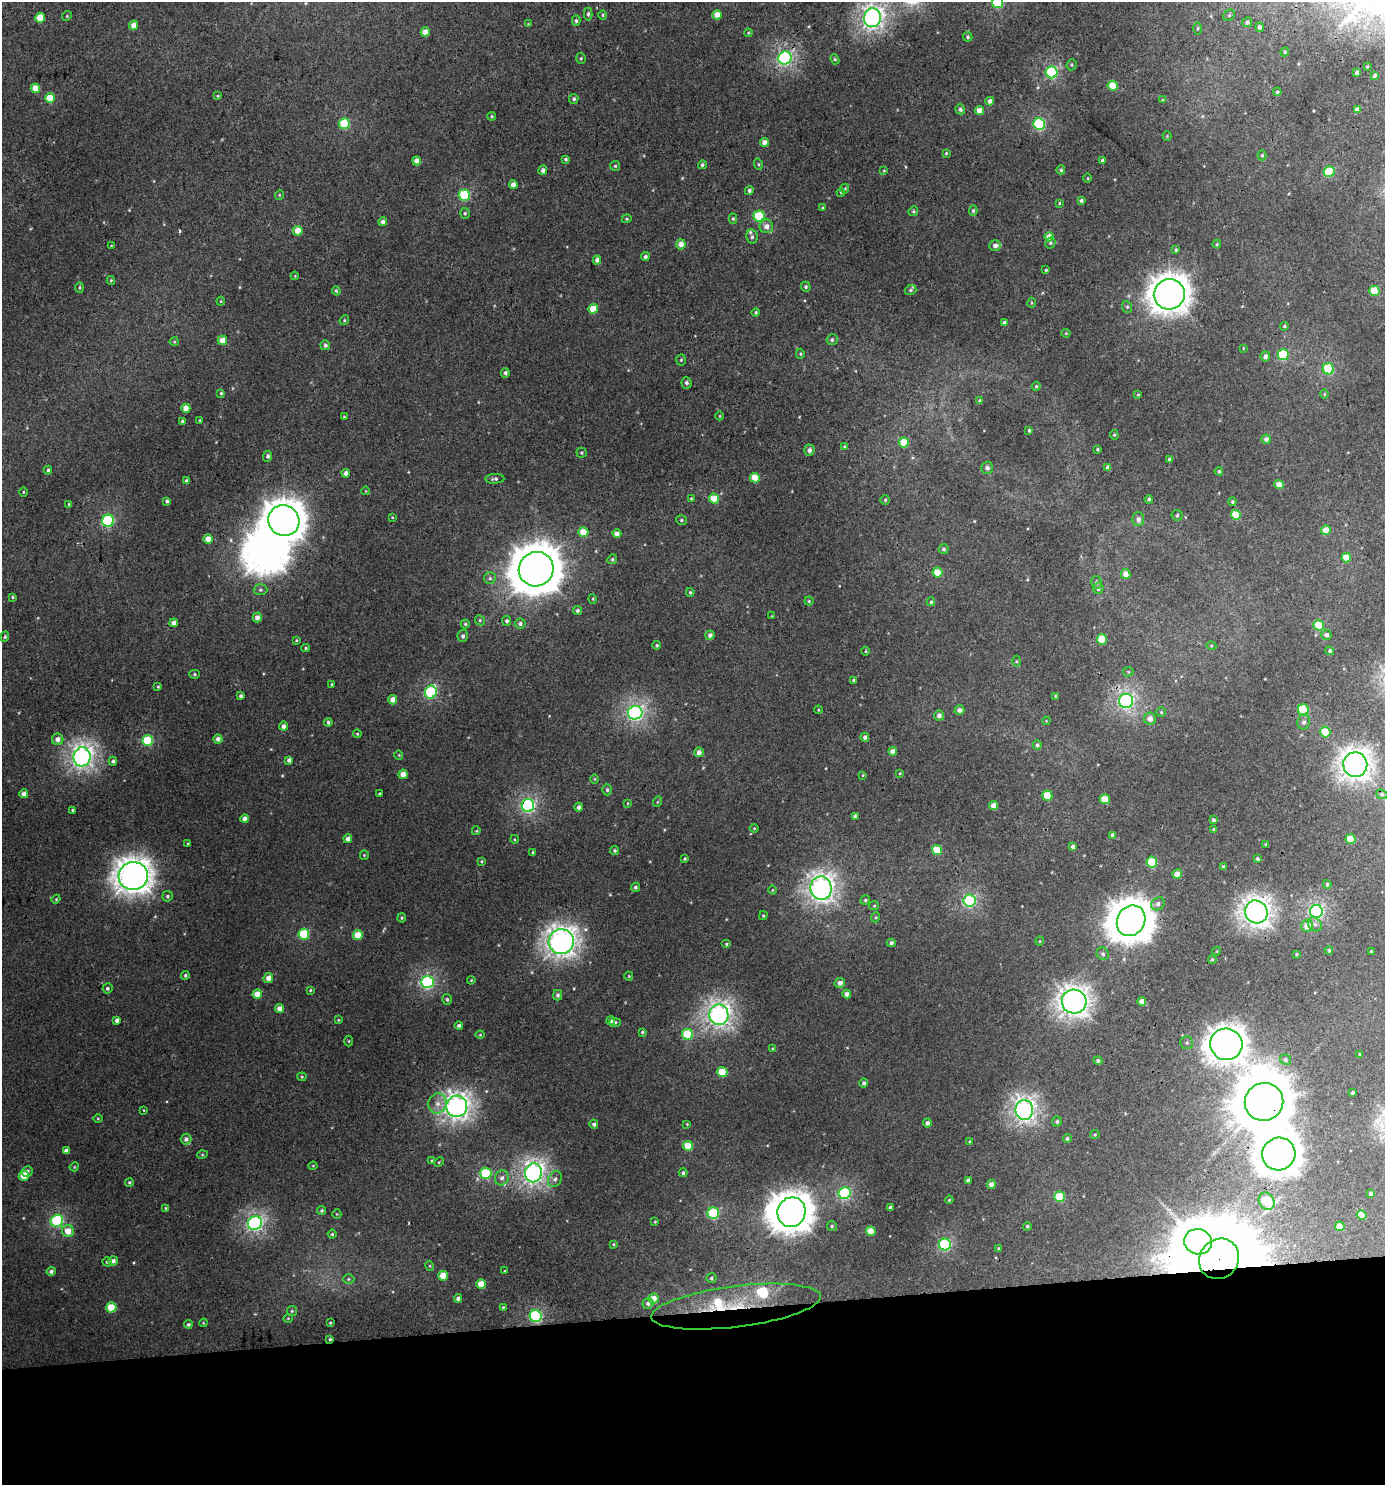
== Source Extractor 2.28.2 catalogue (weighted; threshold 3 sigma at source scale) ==
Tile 8 of 3 x 3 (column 2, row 3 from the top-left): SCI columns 1389-2771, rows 5-1487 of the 4199 x 4457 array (HDU 1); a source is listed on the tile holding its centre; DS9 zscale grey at full resolution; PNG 1387 x 1487 px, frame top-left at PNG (2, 2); each listed source drawn as its Kron ellipse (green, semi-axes under 4 px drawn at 4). Shown black and unused: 12% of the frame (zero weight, under 3 of 4 exposures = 1% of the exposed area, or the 3 px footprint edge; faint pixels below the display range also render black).
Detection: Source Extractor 2.28.2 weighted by HDU 2 'WHT'; one run over the whole footprint, this tile lists its part. Background 0.00555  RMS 0.0031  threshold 0.0141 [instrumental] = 3 sigma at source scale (4.5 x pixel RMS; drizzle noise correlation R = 1.50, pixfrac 1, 0.0396/0.0396 arcsec/px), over >= 5 px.
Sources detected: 432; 2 too faint to see at this stretch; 4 inside a brighter object's white glare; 1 cosmic-ray / hot-pixel residue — neither listed nor drawn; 7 inside a brighter listed object's ellipse — not listed separately; the other 418 listed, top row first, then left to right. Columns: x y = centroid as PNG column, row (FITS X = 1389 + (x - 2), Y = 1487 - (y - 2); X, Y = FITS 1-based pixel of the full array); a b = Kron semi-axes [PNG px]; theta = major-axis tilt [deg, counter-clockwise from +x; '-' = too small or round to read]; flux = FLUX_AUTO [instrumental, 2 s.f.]
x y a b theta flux
998 2 5 5 - 24
588 14 6 4 89 0.59
603 15 5 4 - 0.39
717 15 4 4 - 3.8
1229 15 6 5 - 0.48
67 16 5 4 - 0.38
40 18 5 4 - 6.2
873 18 9 8 - 140
576 21 5 4 - 0.62
1247 22 5 4 - 0.99
528 24 4 3 - 0.29
133 25 5 4 - 2.8
1259 27 5 4 - 1.1
1198 28 6 3 89 0.38
425 32 4 4 - 3.7
748 33 4 4 - 0.33
968 37 5 4 - 0.51
1285 52 4 4 - 0.4
581 58 5 4 - 0.43
785 58 7 6 - 74
835 59 5 4 - 0.46
1072 65 6 5 - 0.46
1367 67 3 2 - 0.27
1052 72 6 6 - 42
1357 73 4 4 - 1.3
1374 76 4 3 - 0.72
1113 86 5 5 - 8.3
35 88 4 4 - 4.3
1277 92 4 3 - 0.58
218 96 4 3 - 0.27
50 98 5 5 - 6.8
574 99 5 4 - 0.67
1163 100 4 3 - 0.32
990 101 4 4 - 1.5
960 109 5 4 - 0.88
1357 109 4 4 - 1.3
979 111 4 4 - 3.2
492 116 4 4 - 0.42
344 124 5 5 - 16
1039 124 6 5 - 33
1167 136 4 4 - 0.31
765 142 4 4 - 2.9
946 153 3 3 - 0.36
1262 155 5 4 - 0.44
566 159 4 4 - 0.49
1102 160 3 3 - 0.66
416 161 4 4 - 2.2
758 164 6 4 -74 0.42
702 165 5 4 - 0.54
615 166 5 5 - 0.45
543 170 5 4 - 1.2
1061 170 4 4 - 0.51
884 171 4 3 - 0.33
1329 172 5 5 - 18
1088 178 5 3 - 0.31
513 185 4 4 - 2.1
845 189 5 4 - 0.37
749 190 4 4 - 0.75
841 192 4 3 - 0.36
279 195 5 3 - 0.27
464 195 5 5 - 21
1081 200 4 4 - 0.64
1059 203 4 3 - 0.32
822 208 4 3 - 0.32
913 211 5 4 - 0.41
973 211 5 4 - 0.59
465 213 5 4 - 0.48
759 216 5 5 - 20
627 219 5 4 - 0.39
733 219 5 4 - 0.45
383 222 4 4 - 1.2
766 226 7 6 - 2.1
298 231 5 4 - 5.3
752 237 7 5 -78 0.84
1049 237 4 4 - 3.4
1050 243 5 5 - 0.54
681 244 5 4 - 2.9
1217 244 4 4 - 0.38
111 246 4 3 - 0.26
995 246 6 5 - 1.7
1176 250 4 3 - 0.43
645 257 4 4 - 0.72
597 260 4 4 - 1.4
1046 270 4 3 - 0.39
295 276 4 3 - 0.27
111 280 4 4 - 0.32
80 287 5 4 - 0.41
806 287 5 5 - 0.58
910 290 6 5 - 0.62
336 291 5 3 - 0.42
1374 291 5 5 - 9.5
1169 294 15 15 - 450
221 301 4 4 - 0.33
1031 303 5 3 - 0.3
1127 307 6 5 - 0.58
593 309 5 4 - 6
756 312 4 4 - 0.46
344 320 5 4 - 0.42
1004 323 4 4 - 1.2
1284 326 4 3 - 0.4
1066 333 4 4 - 0.3
222 340 4 4 - 3.7
832 340 5 5 - 0.69
174 342 4 4 - 0.39
325 345 5 4 - 0.83
1243 348 3 2 - 0.23
800 354 5 4 - 0.47
1283 355 5 5 - 22
1265 356 5 4 - 1.4
681 360 5 4 - 0.46
1328 369 5 5 - 22
505 373 5 4 - 0.8
687 383 6 5 - 0.85
1036 386 4 4 - 0.43
221 393 4 3 - 0.45
1324 394 5 3 - 0.26
1138 395 4 3 - 0.31
980 401 4 3 - 1
186 408 4 4 - 3.6
720 416 4 3 - 0.25
344 417 4 4 - 0.34
200 420 4 4 - 0.31
182 421 4 3 - 0.44
1029 430 3 3 - 0.54
1114 435 5 4 - 0.42
1266 439 4 4 - 1.3
904 443 5 5 - 6.9
844 446 4 3 - 0.32
1097 449 3 3 - 0.4
809 450 5 5 - 1.3
581 453 5 5 - 0.43
268 456 5 4 - 0.83
1169 459 3 3 - 0.49
1108 467 4 4 - 1.3
987 468 6 6 - 1.2
48 470 4 4 - 0.56
1219 471 4 4 - 0.51
346 473 4 4 - 1.7
755 478 5 5 - 6.1
495 479 9 5 3 0.83
186 481 4 4 - 0.81
1279 484 4 4 - 4.2
366 491 4 3 - 0.22
23 492 4 3 - 0.31
714 498 5 5 - 6.5
691 499 4 3 - 0.32
1149 499 4 4 - 0.64
885 500 5 5 - 0.42
167 501 4 3 - 0.66
1232 502 4 4 - 0.51
69 504 4 4 - 0.34
1177 515 5 5 - 0.77
1236 515 5 5 - 8.5
392 517 4 3 - 0.25
1138 519 7 6 - 1.5
681 520 5 4 - 0.56
108 521 6 6 - 34
284 521 16 15 - 590
1326 530 5 5 - 4.3
583 532 5 5 - 6.8
617 533 4 4 - 1.9
208 539 4 4 - 3.4
944 549 5 5 - 0.68
1346 557 5 5 - 5.3
612 559 5 4 - 0.47
536 569 18 17 - 1200
938 572 5 5 - 6.6
1126 574 5 4 - 3.1
490 578 6 6 - 0.8
1097 582 6 5 - 0.79
1098 588 6 5 - 1
260 590 7 5 -1 0.72
690 592 4 4 - 0.46
13 597 3 3 - 0.35
593 599 5 3 - 0.28
809 601 4 4 - 0.38
931 602 4 4 - 0.49
577 611 4 4 - 0.72
772 616 3 2 - 0.19
257 617 5 4 - 1.9
480 620 5 4 - 0.51
507 621 5 4 - 0.84
174 623 4 4 - 2.3
465 624 4 4 - 0.41
520 624 5 5 - 0.98
1319 625 5 5 - 8.9
710 635 4 4 - 1.3
1326 635 5 5 - 1.2
463 636 6 5 - 0.82
5 637 5 4 - 0.46
1102 639 5 5 - 11
296 640 3 3 - 0.34
657 645 4 4 - 0.48
1211 646 5 4 - 0.37
306 648 4 3 - 0.44
866 651 4 3 - 0.32
1330 651 4 4 - 0.62
1017 661 5 3 - 0.36
1128 672 5 5 - 0.39
195 674 5 4 - 0.49
854 680 4 4 - 0.67
332 684 4 3 - 0.33
158 687 3 3 - 0.37
431 692 6 5 - 35
241 696 4 3 - 0.68
1056 696 4 3 - 0.88
392 700 5 4 - 2.5
1126 701 7 7 - 79
818 710 4 3 - 0.26
959 710 5 4 - 1.5
1303 710 5 5 - 22
1161 712 5 4 - 0.42
635 713 7 6 - 86
939 715 5 5 - 1.5
1150 719 6 6 - 2.4
1046 721 4 3 - 0.26
328 722 4 3 - 0.67
1304 722 7 6 - 1.1
283 726 4 4 - 1.4
1325 732 5 5 - 8.3
357 734 4 4 - 0.37
865 737 4 4 - 1.1
58 739 6 5 - 2.2
218 739 4 4 - 1.4
148 741 5 5 - 21
1037 745 4 4 - 0.74
893 751 4 4 - 2.1
699 752 5 4 - 1.8
399 755 4 4 - 0.3
82 757 9 8 - 150
289 760 4 4 - 1.2
113 761 4 4 - 0.66
1355 765 12 12 - 250
900 773 4 4 - 0.29
403 774 4 4 - 3.1
863 775 4 3 - 0.28
595 779 4 3 - 0.24
607 790 6 4 -89 0.6
24 794 4 4 - 1.8
379 794 3 3 - 0.39
1382 794 6 4 -22 0.47
1047 796 5 5 - 9.2
1105 799 5 5 - 7.6
657 802 5 3 - 0.31
628 803 4 2 - 0.24
528 805 6 6 - 61
994 805 4 4 - 3.2
579 807 4 4 - 1.1
73 810 3 3 - 0.43
855 816 4 4 - 1
245 818 4 4 - 1.8
1213 820 4 3 - 0.85
754 828 4 4 - 0.32
1214 829 3 3 - 0.44
476 831 4 3 - 0.29
1113 835 4 4 - 1.3
348 839 4 4 - 1.8
514 839 4 3 - 0.29
1350 839 5 5 - 8.5
188 844 3 2 - 0.33
1266 844 3 2 - 0.25
1073 846 4 4 - 1.3
615 850 4 4 - 0.51
937 850 5 5 - 8.2
533 852 3 3 - 0.44
364 855 4 4 - 0.36
685 859 4 4 - 0.43
1257 859 4 4 - 0.74
481 861 4 3 - 0.32
1152 862 5 5 - 15
1223 867 4 3 - 0.84
1177 874 5 4 - 3
133 876 15 14 - 380
1327 884 4 4 - 0.54
635 887 5 4 - 0.66
821 888 11 10 - 180
772 890 4 3 - 0.26
167 896 5 5 - 0.68
56 899 4 4 - 0.33
865 900 5 4 - 0.54
969 901 6 6 - 48
1158 904 7 6 - 1.2
874 906 5 4 - 0.41
1316 911 6 6 - 72
1256 912 12 11 - 220
763 916 4 3 - 0.37
876 917 5 3 - 0.34
402 918 5 3 - 0.41
1131 921 16 13 59 660
1315 924 7 6 - 1.2
1307 926 6 6 - 3.9
304 934 5 5 - 17
358 935 5 5 - 6
1040 941 4 4 - 0.31
561 942 12 12 - 240
891 943 4 4 - 0.86
726 944 5 4 - 0.37
1329 950 4 4 - 0.61
1217 951 4 3 - 0.22
1371 951 3 2 - 0.29
1103 954 6 6 - 0.87
1296 954 4 4 - 0.41
1212 959 4 3 - 0.37
185 975 4 4 - 0.49
629 976 4 4 - 0.31
268 978 5 4 - 2.4
471 980 4 3 - 0.31
427 982 6 6 - 56
840 983 5 5 - 1.7
107 988 5 5 - 0.68
310 990 4 3 - 0.4
257 994 5 4 - 3.7
847 994 4 4 - 1.8
558 995 5 4 - 0.78
447 999 5 5 - 0.68
1142 1001 4 4 - 2.9
1074 1002 12 12 - 240
280 1008 4 4 - 2.8
719 1015 10 9 - 150
117 1020 4 4 - 1.2
338 1020 3 3 - 0.24
611 1021 4 4 - 1.1
615 1022 5 4 - 0.43
459 1025 4 4 - 0.75
642 1032 3 3 - 0.42
688 1034 5 5 - 18
480 1035 4 4 - 0.34
349 1041 5 3 - 0.32
1187 1043 6 6 - 0.79
1226 1044 16 15 - 430
773 1049 4 3 - 0.29
1360 1054 4 3 - 0.32
1285 1059 6 5 - 0.64
1098 1061 4 4 - 0.82
722 1072 5 5 - 8.5
302 1077 4 4 - 0.35
864 1083 5 4 - 0.85
1353 1093 3 3 - 0.57
1264 1102 19 19 - 2000
438 1103 10 9 - 2.4
457 1106 10 10 - 190
143 1110 4 2 - 0.24
1024 1110 10 9 - 150
98 1119 4 3 - 0.29
1057 1122 5 5 - 0.71
927 1123 4 4 - 1.4
594 1124 4 4 - 0.82
687 1124 3 3 - 0.24
1095 1134 5 4 - 0.36
1067 1138 4 4 - 0.63
186 1139 5 5 - 1.2
970 1142 4 4 - 0.44
688 1146 5 5 - 7.3
66 1150 4 4 - 1.2
1279 1154 17 16 - 660
202 1155 5 3 - 0.33
432 1161 4 3 - 0.31
439 1162 5 3 - 0.31
313 1166 4 4 - 0.31
74 1167 5 4 - 0.3
27 1172 5 5 - 1.2
486 1173 6 5 - 20
533 1173 9 8 - 140
683 1173 4 4 - 0.78
24 1176 5 5 - 5.9
502 1178 8 6 70 1.4
555 1179 8 6 61 1.2
968 1180 4 4 - 1.4
129 1182 4 4 - 0.44
991 1184 4 4 - 2.1
844 1193 6 6 - 43
1371 1194 3 3 - 0.79
1059 1197 5 5 - 14
949 1200 4 3 - 0.31
1266 1201 9 7 -59 16
890 1207 3 3 - 0.71
166 1208 4 3 - 0.34
322 1210 5 4 - 0.58
791 1212 15 14 - 550
713 1213 6 5 - 26
337 1214 5 4 - 0.34
1362 1215 5 4 - 5.7
57 1221 6 6 - 37
655 1222 3 2 - 0.3
255 1223 7 6 - 85
832 1226 5 5 - 0.57
1027 1226 4 4 - 0.56
1340 1226 5 4 - 4.9
68 1231 6 6 - 4.4
871 1231 5 4 - 5.4
332 1234 4 4 - 0.48
1198 1242 14 12 -14 690
613 1244 4 4 - 0.35
945 1245 6 6 - 41
999 1248 4 3 - 0.36
1219 1259 21 19 50 7200
113 1261 5 5 - 1.5
107 1262 4 4 - 0.45
430 1266 5 3 - 0.26
51 1271 4 4 - 0.9
504 1271 3 2 - 0.19
443 1276 5 5 - 5
711 1278 5 5 - 0.59
349 1279 6 5 - 0.51
481 1284 5 4 - 5.8
458 1298 4 4 - 0.89
653 1299 5 5 - 4.3
648 1303 5 5 - 1.2
111 1307 5 5 - 9.1
503 1307 4 3 - 0.32
736 1307 85 20 7 27
292 1311 5 5 - 0.46
536 1316 6 6 - 39
288 1318 4 4 - 0.3
203 1323 4 3 - 0.28
330 1323 3 3 - 0.33
188 1324 4 4 - 0.66
330 1339 4 4 - 0.5
Overlapping masked pixels (flux is a lower limit): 11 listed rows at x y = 536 569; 528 805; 1152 862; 561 942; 1264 1102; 457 1106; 1024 1110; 1198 1242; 1219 1259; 736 1307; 330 1339
Isophote crosses this tile's border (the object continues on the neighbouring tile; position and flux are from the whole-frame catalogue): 2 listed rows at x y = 998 2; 873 18